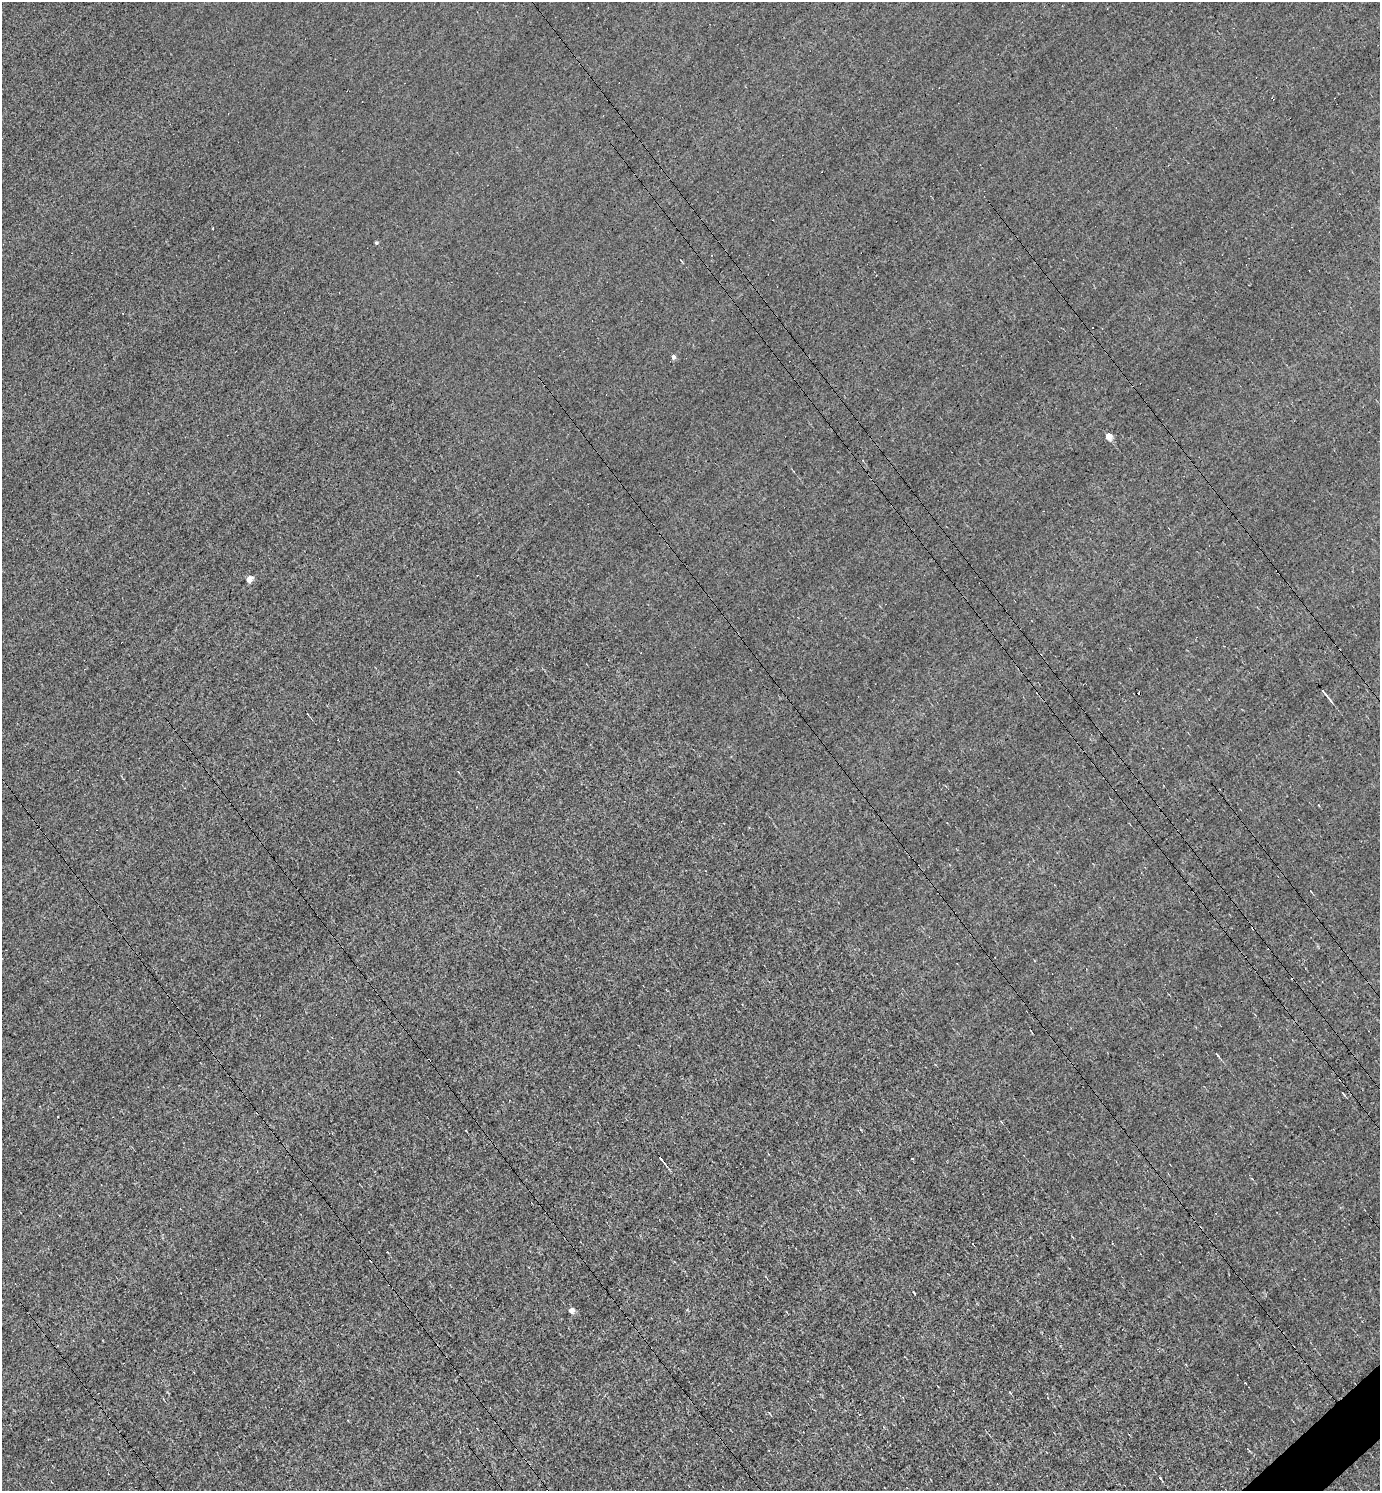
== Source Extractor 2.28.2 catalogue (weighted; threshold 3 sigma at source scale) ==
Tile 6 of 4 x 4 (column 2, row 2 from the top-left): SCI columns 1671-3048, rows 2981-4469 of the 5954 x 5959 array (HDU 1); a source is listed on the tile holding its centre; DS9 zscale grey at full resolution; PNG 1382 x 1493 px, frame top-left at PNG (2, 2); no overlay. Shown black and unused: <1% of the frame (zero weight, under 3 of 4 exposures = <1% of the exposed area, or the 3 px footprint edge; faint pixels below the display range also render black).
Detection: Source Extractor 2.28.2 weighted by HDU 2 'WHT'; one run over the whole footprint, this tile lists its part. Background -0.00765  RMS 0.049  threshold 0.22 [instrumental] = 3 sigma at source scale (4.5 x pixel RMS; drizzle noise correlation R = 1.50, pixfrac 1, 0.05/0.05 arcsec/px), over >= 5 px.
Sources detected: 13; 3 cosmic-ray / hot-pixel residue — not listed; the other 10 listed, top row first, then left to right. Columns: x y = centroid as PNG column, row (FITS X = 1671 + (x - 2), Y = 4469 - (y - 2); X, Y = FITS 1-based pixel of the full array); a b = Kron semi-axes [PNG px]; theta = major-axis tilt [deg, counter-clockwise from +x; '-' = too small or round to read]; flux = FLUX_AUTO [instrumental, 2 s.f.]
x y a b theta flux
376 243 4 4 - 6.6
673 357 4 4 - 19
1109 436 5 4 - 94
249 579 5 4 - 89
1325 694 18 3 -51 18
1217 1055 8 2 -49 6.7
1343 1093 5 2 - 4.7
661 1159 9 2 -51 11
571 1310 4 4 - 45
1010 1393 4 2 - 3.6